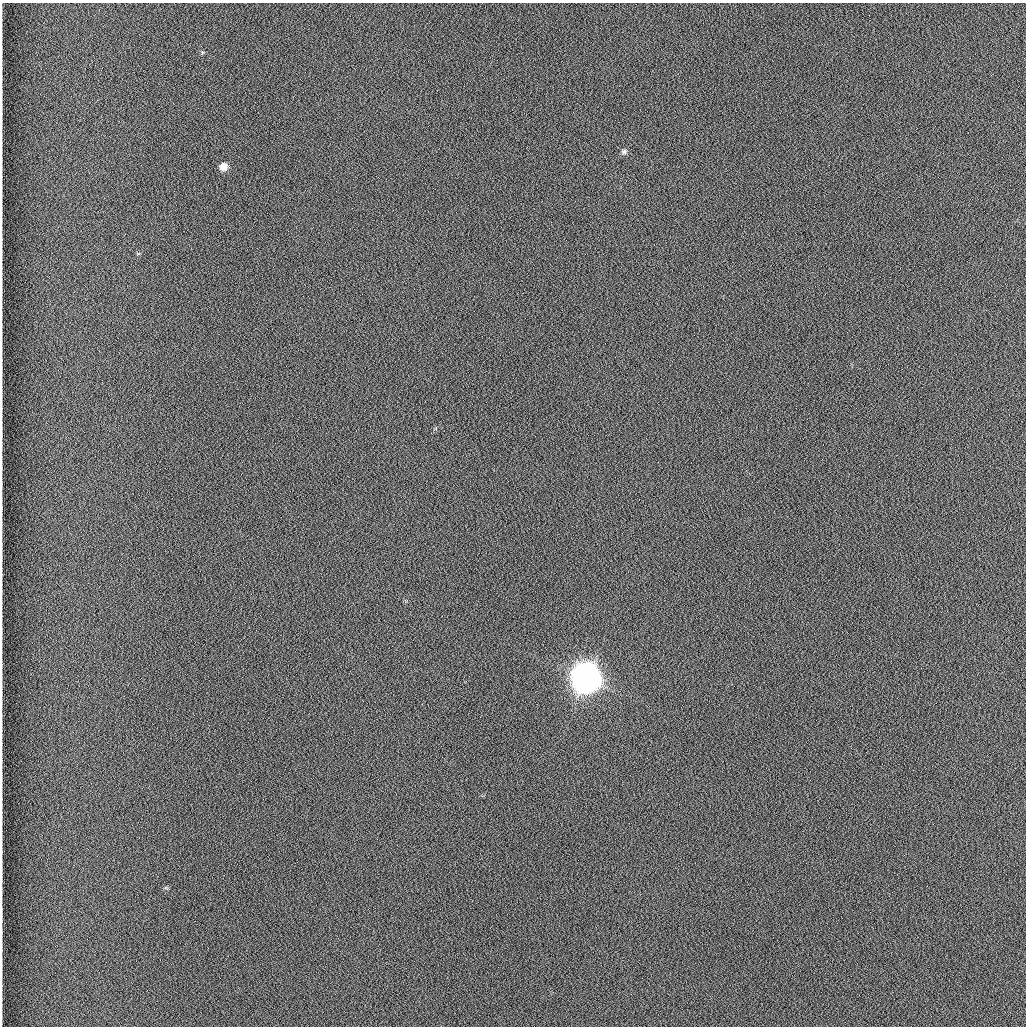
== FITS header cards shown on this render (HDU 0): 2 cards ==
NAXIS1  =                 1024 /fastest changing axis
NAXIS2  =                 1024 /next to fastest changing axis

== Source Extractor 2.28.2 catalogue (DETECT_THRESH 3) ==
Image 1024 x 1024 px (HDU 0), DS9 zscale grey, 1 PNG px = 1 image px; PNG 1028 x 1028 px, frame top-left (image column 1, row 1024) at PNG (2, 3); no overlay
Background 1260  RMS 5.9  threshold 17.7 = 3 sigma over >= 5 px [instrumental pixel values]
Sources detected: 4; all 4 listed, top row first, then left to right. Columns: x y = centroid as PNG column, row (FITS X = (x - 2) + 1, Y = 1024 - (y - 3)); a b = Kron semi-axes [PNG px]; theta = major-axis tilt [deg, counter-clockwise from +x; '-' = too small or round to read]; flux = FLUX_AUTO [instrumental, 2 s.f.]
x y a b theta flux
624 152 7 7 - 1.2e+03
223 167 8 7 - 4.1e+03
586 678 11 10 - 1.0e+06
166 888 6 4 -18 5.4e+02